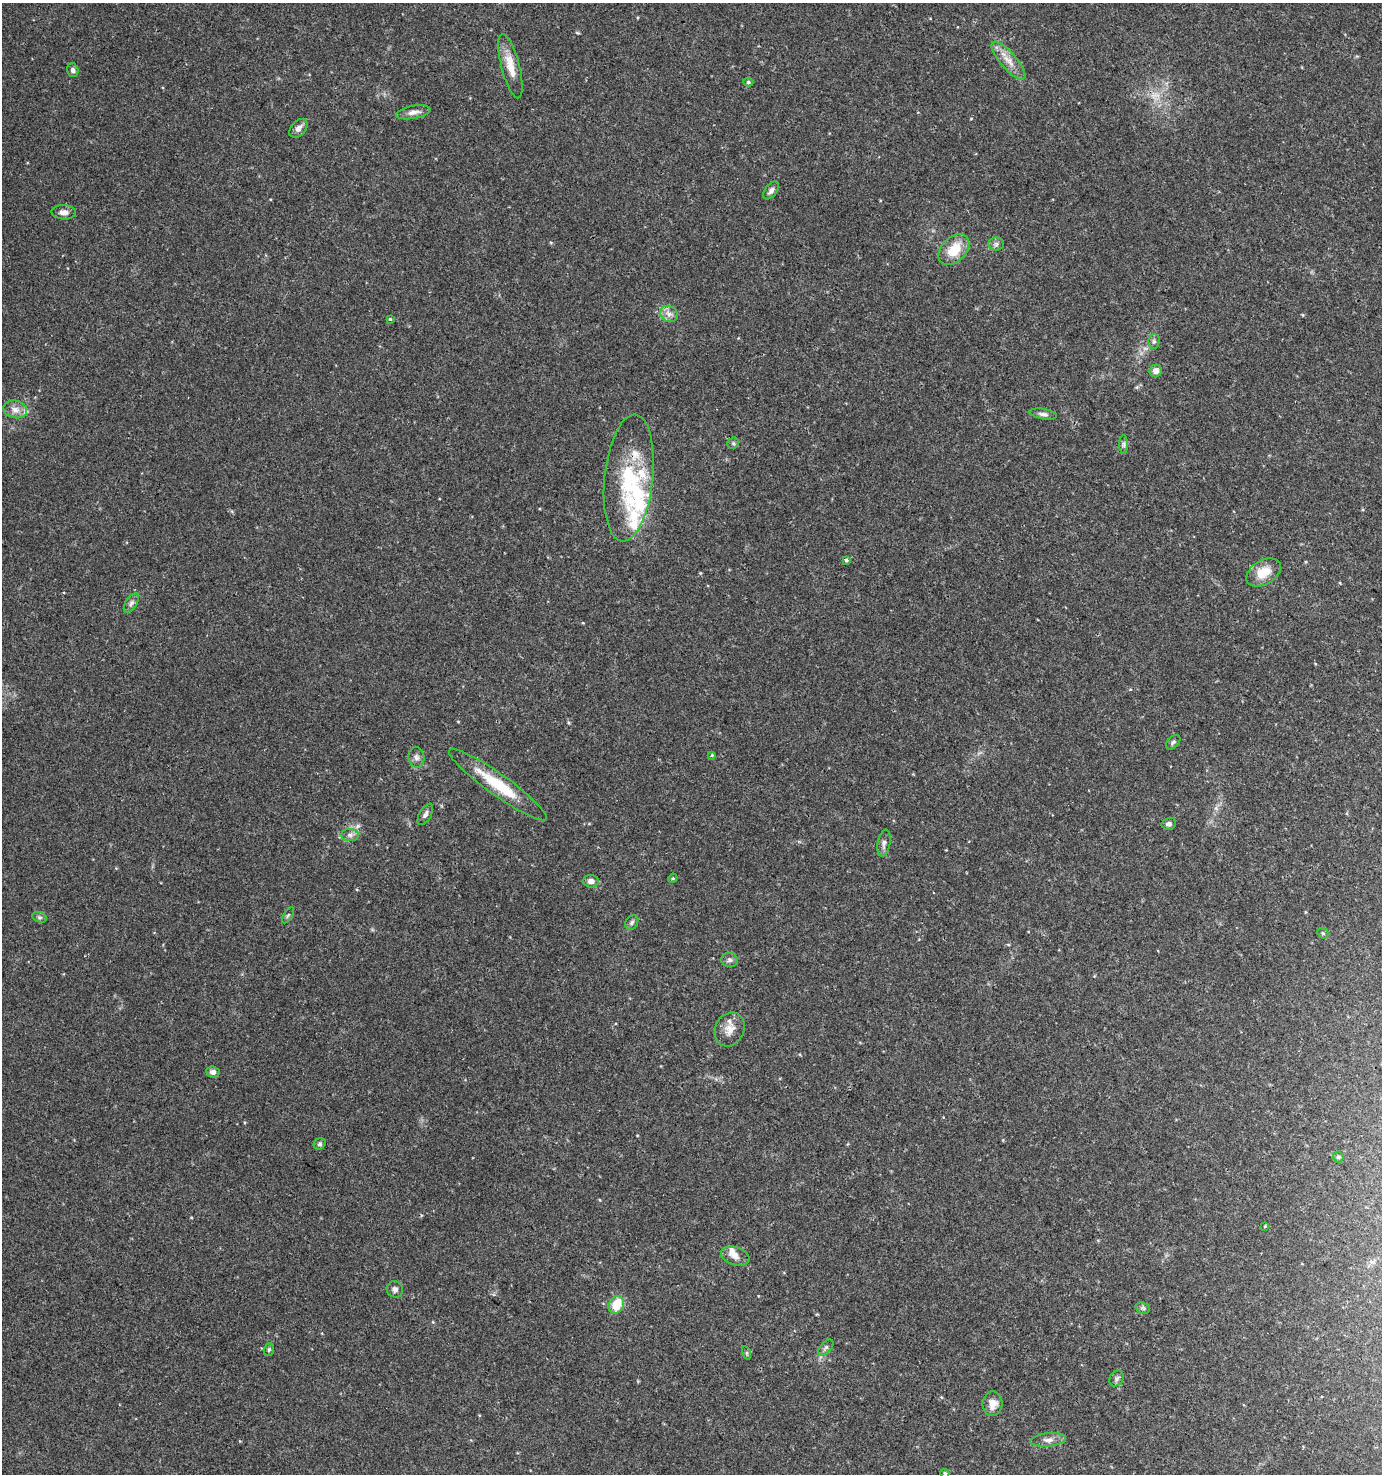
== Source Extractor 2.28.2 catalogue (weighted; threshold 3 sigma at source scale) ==
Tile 6 of 4 x 4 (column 2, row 2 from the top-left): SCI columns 1572-2951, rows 2956-4427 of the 5968 x 5903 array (HDU 1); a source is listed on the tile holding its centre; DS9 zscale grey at full resolution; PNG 1384 x 1476 px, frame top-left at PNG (2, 3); each listed source drawn as its Kron ellipse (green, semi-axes under 4 px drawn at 4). Shown black and unused: <1% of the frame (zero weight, under 3 of 4 exposures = <1% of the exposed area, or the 3 px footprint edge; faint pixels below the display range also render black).
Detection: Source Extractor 2.28.2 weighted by HDU 2 'WHT'; one run over the whole footprint, this tile lists its part. Background 0.0464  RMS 0.0043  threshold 0.0191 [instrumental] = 3 sigma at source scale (4.5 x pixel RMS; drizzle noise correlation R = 1.50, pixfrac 1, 0.0396/0.0396 arcsec/px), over >= 5 px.
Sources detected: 62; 1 too faint to see at this stretch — neither listed nor drawn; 8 inside a brighter listed object's ellipse — not listed separately; the other 53 listed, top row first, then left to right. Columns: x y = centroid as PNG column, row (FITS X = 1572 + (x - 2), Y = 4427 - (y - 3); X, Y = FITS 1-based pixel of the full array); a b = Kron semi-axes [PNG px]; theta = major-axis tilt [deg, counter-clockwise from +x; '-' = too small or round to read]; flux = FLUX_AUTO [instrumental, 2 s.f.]
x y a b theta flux
1008 61 24 8 -49 5
510 66 33 9 -75 7.1
73 70 7 5 -75 1.2
748 82 5 4 - 0.68
413 112 17 6 10 2.5
298 128 11 7 47 2.4
771 190 10 6 51 1.7
64 212 12 7 -4 2.3
996 244 8 6 2 1.2
954 250 18 12 46 11
669 314 9 7 -36 2.2
390 319 4 4 - 0.43
1154 342 7 5 89 1
1156 371 6 6 - 2.2
15 409 12 8 -14 2.8
1043 414 14 5 -10 1.5
733 443 6 5 - 0.72
1124 444 9 4 -90 1
629 478 64 24 84 33
846 560 4 3 - 0.85
1264 572 19 12 31 7.8
131 603 11 5 58 1.6
1173 742 8 5 45 1
712 755 4 4 - 0.4
416 757 10 8 -79 1.7
498 785 59 10 -36 18
425 814 12 6 60 1.4
1169 824 7 6 - 1.1
350 835 9 6 0 1.5
884 843 13 6 81 1.8
673 878 5 3 - 0.43
591 881 8 6 -1 2.4
288 915 9 3 56 0.63
40 917 8 5 -18 0.9
632 922 8 6 59 1.1
1323 933 6 5 - 0.66
729 960 8 7 - 1.3
730 1029 17 14 65 4.5
213 1072 7 5 -7 1.3
320 1144 6 5 - 0.82
1338 1157 5 5 - 0.58
1265 1226 4 4 - 0.36
735 1256 14 9 -17 3.1
395 1289 8 8 - 1.7
616 1305 9 7 63 10
1143 1308 7 5 -20 0.88
826 1347 9 5 47 1.1
269 1350 6 5 - 0.71
747 1353 7 4 -71 0.67
1117 1378 9 6 53 1.2
993 1404 12 10 87 4
1048 1440 18 6 5 2.5
945 1473 4 4 - 0.86
Isophote crosses this tile's border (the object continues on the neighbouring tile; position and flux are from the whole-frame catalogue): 1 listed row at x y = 945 1473